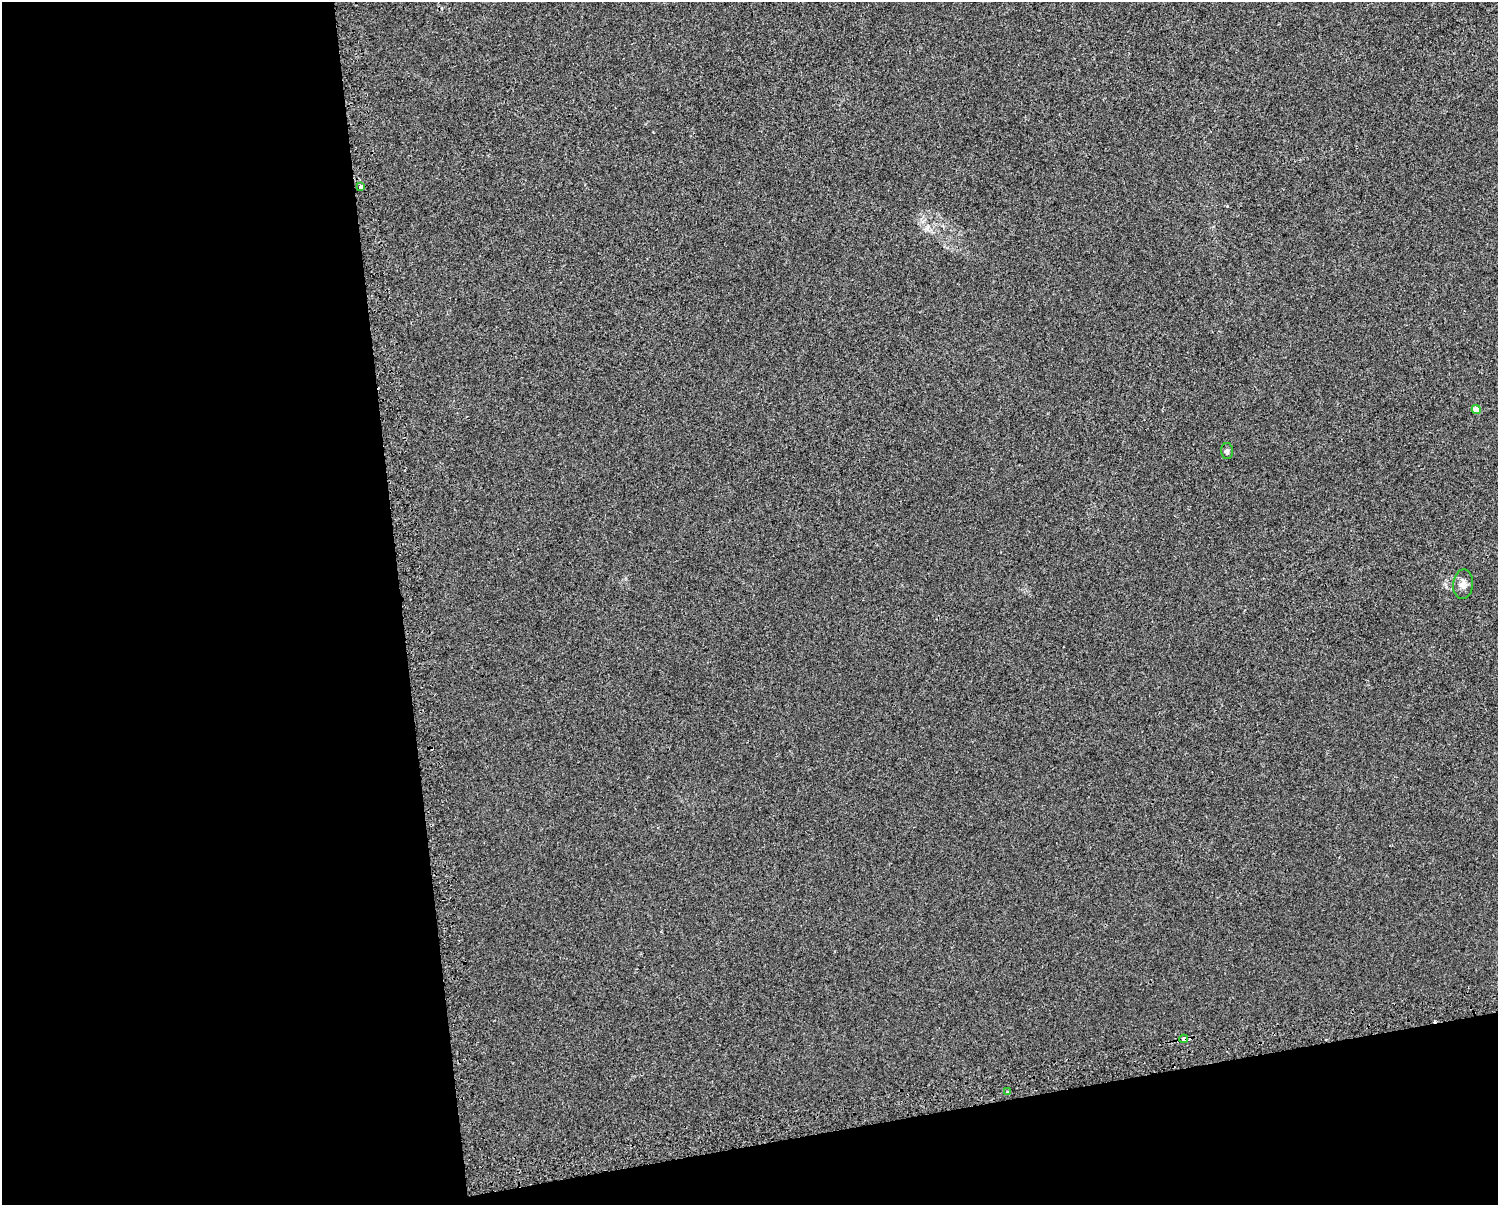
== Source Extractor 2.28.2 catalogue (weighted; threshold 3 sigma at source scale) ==
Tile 10 of 3 x 4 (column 1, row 4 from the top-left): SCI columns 56-1551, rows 39-1241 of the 4643 x 4891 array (HDU 1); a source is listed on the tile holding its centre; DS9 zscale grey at full resolution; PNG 1500 x 1207 px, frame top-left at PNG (2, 2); each listed source drawn as its Kron ellipse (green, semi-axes under 4 px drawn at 4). Shown black and unused: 32% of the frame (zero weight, under 2 of 3 exposures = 3% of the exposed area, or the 3 px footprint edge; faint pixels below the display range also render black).
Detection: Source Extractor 2.28.2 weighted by HDU 2 'WHT'; one run over the whole footprint, this tile lists its part. Background 0.0013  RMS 0.0053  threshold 0.024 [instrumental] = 3 sigma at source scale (4.5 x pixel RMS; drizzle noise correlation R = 1.50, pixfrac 1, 0.0396/0.0396 arcsec/px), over >= 5 px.
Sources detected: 7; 1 cosmic-ray / hot-pixel residue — neither listed nor drawn; the other 6 listed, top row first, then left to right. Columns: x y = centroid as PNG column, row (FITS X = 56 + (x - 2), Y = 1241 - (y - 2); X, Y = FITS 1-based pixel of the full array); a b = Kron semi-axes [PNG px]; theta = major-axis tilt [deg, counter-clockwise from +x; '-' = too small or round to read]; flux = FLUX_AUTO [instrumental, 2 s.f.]
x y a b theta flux
361 187 3 3 - 3.1
1476 409 4 4 - 5.8
1227 451 8 6 -87 1.2
1463 584 15 10 85 3.4
1184 1039 4 3 - 5.1
1007 1092 4 2 - 0.52
Overlapping masked pixels (flux is a lower limit): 1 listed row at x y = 1184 1039